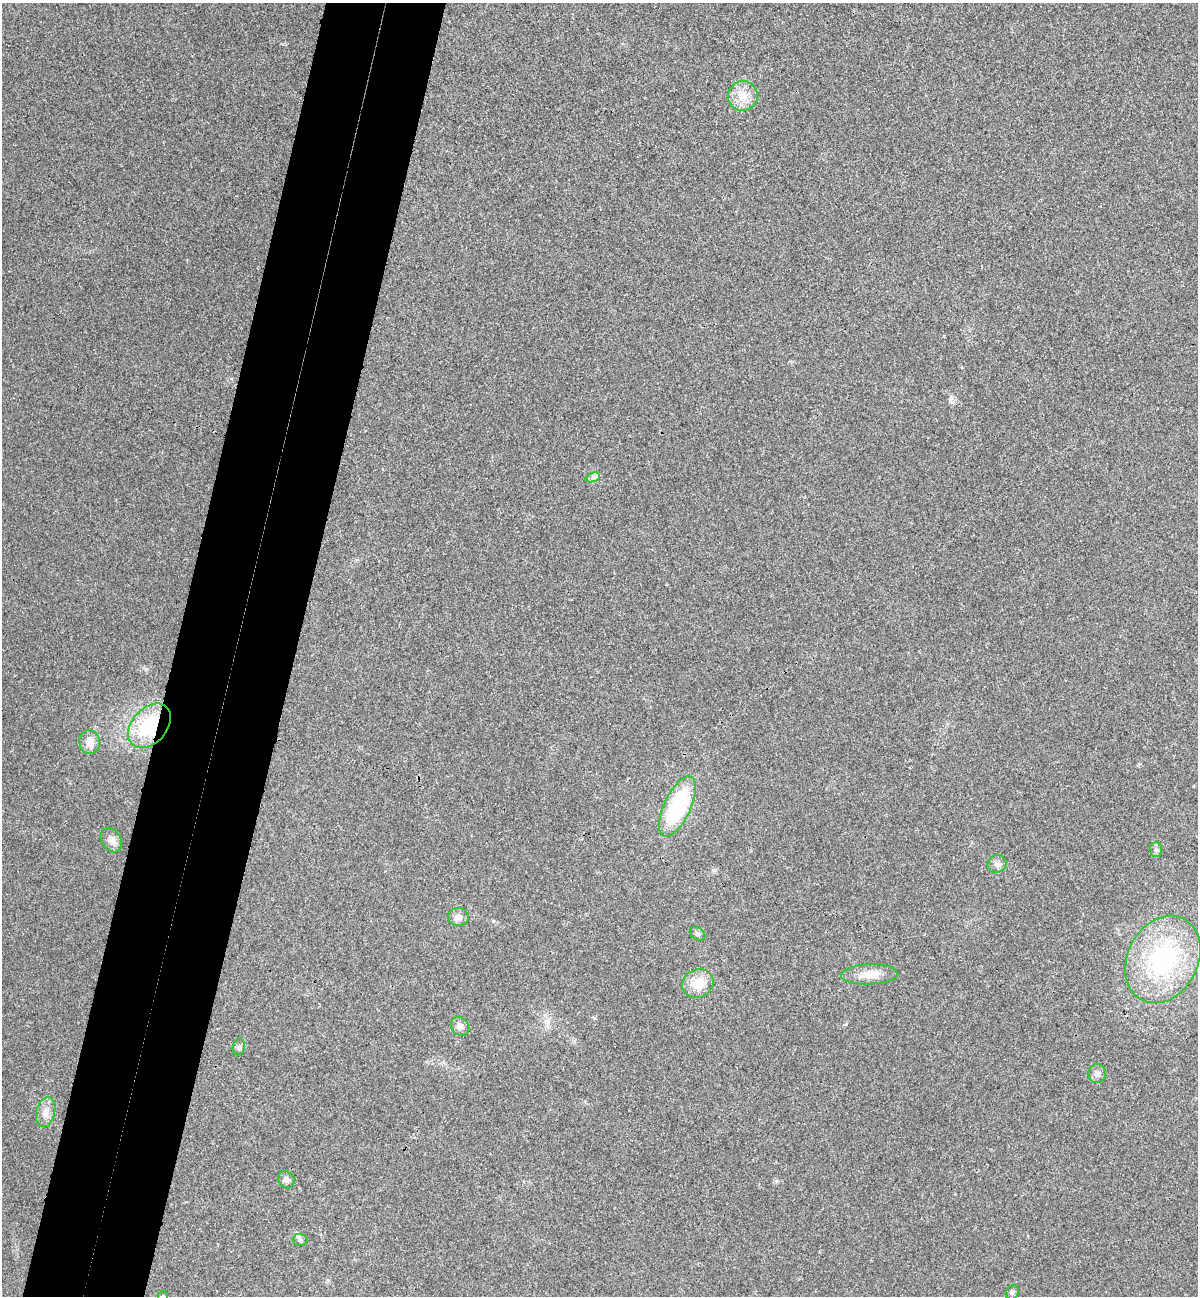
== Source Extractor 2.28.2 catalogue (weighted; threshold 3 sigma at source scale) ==
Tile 7 of 4 x 4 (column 3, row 2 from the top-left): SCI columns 2575-3770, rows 2613-3906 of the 5273 x 5220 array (HDU 1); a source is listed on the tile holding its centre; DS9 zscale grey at full resolution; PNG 1200 x 1298 px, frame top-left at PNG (2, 3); each listed source drawn as its Kron ellipse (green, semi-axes under 4 px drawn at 4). Shown black and unused: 10% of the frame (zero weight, under 3 of 4 exposures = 6% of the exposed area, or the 3 px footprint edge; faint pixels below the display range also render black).
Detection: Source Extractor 2.28.2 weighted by HDU 2 'WHT'; one run over the whole footprint, this tile lists its part. Background 0.0825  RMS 0.0079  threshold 0.0356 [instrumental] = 3 sigma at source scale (4.5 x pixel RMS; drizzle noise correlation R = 1.50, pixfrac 1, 0.05/0.05 arcsec/px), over >= 5 px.
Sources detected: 22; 1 inside a brighter listed object's ellipse — not listed separately; the other 21 listed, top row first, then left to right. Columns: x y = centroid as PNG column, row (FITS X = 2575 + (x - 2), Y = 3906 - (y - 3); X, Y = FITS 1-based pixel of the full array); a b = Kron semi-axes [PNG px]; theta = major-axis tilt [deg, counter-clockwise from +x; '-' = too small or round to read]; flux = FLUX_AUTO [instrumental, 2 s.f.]
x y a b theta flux
743 96 15 14 - 12
593 477 7 4 20 2.1
149 726 25 17 48 48
90 742 12 10 -82 7.7
677 806 33 13 65 70
111 840 13 9 -58 5.1
1156 850 7 6 - 1.9
997 864 9 8 - 3.6
458 917 10 9 - 4.2
697 934 8 6 -30 2
1163 959 46 35 63 110
869 974 28 10 3 13
698 984 16 14 25 17
460 1026 10 8 -53 4.1
239 1047 8 6 76 2
1097 1074 9 8 - 3.6
46 1112 15 9 77 7.1
286 1180 9 7 -52 3
300 1240 7 6 - 1.9
1012 1292 7 6 - 2
163 1296 5 5 - 0.97
Overlapping masked pixels (flux is a lower limit): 1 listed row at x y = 149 726
Isophote crosses this tile's border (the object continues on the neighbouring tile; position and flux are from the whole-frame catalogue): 1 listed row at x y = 163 1296
Unlisted compact peaks at least as high as the median listed source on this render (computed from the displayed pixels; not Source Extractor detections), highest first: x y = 594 1018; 493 921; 950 399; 776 1181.